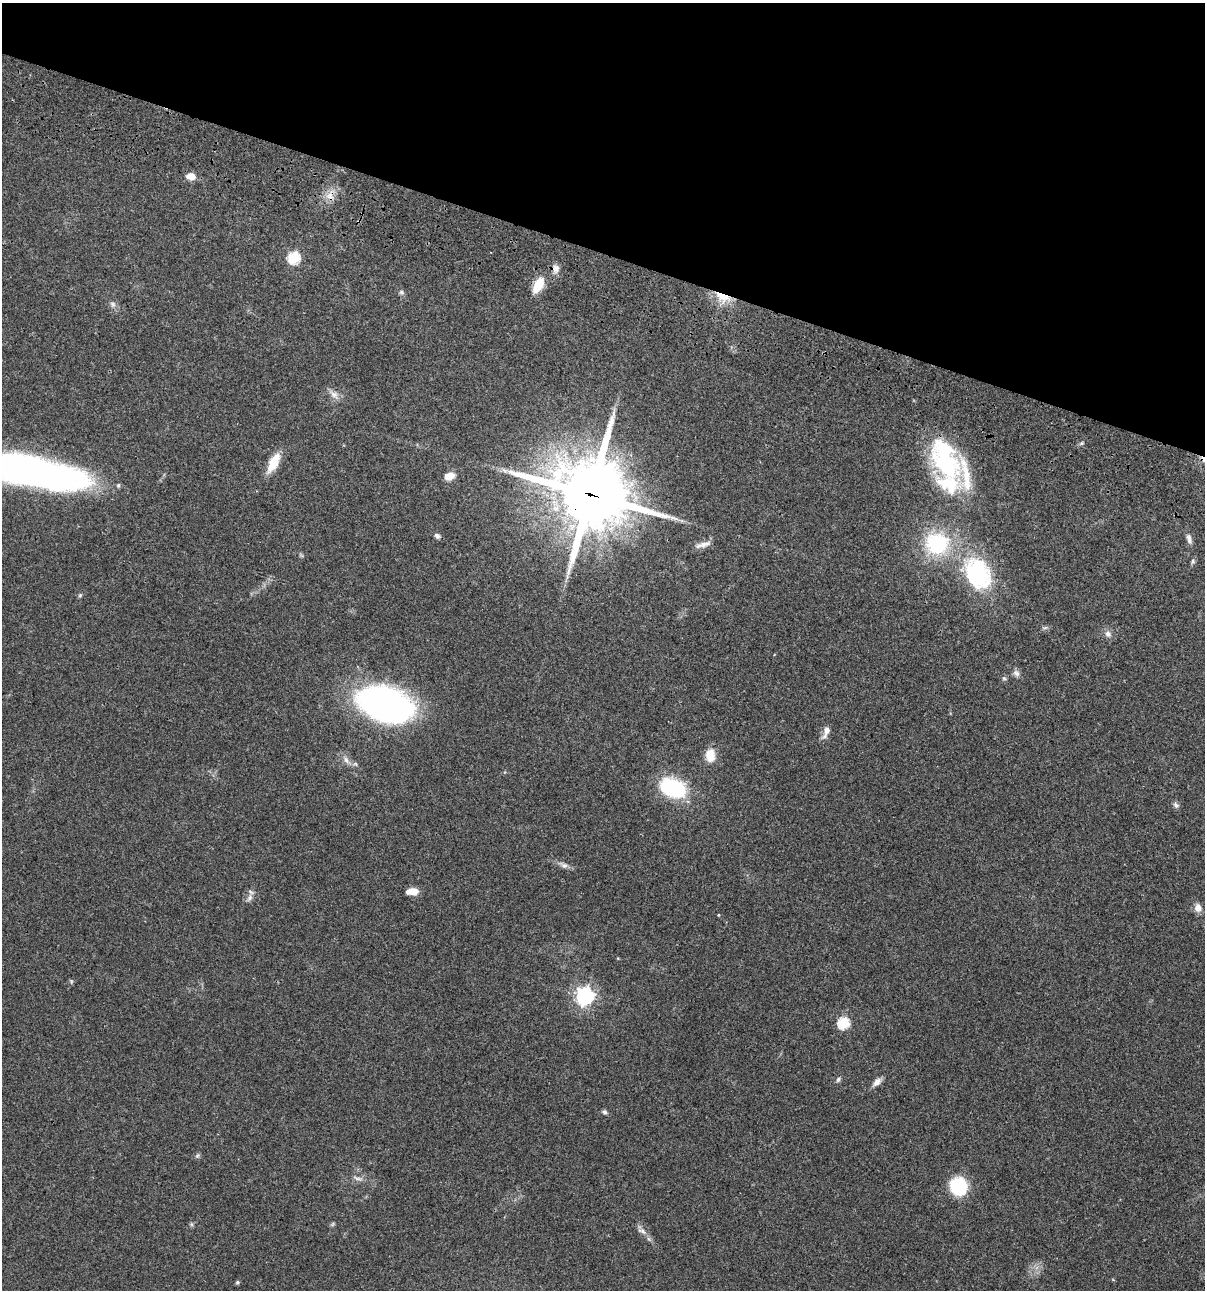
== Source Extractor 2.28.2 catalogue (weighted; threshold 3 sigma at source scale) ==
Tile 2 of 4 x 4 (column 2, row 1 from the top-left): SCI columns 1438-2640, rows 3985-5272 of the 5404 x 5390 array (HDU 1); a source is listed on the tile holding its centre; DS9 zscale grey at full resolution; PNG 1207 x 1292 px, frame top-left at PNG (2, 3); no overlay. Shown black and unused: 20% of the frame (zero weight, under 3 of 4 exposures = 9% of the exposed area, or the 3 px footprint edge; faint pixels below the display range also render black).
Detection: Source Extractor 2.28.2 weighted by HDU 2 'WHT'; one run over the whole footprint, this tile lists its part. Background 0.047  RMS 0.0061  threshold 0.0276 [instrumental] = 3 sigma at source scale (4.5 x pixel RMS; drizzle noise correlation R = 1.50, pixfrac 1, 0.05/0.05 arcsec/px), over >= 5 px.
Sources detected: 58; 2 too faint to see at this stretch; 1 cosmic-ray / hot-pixel residue — not listed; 4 inside a brighter listed object's ellipse — not listed separately; the other 51 listed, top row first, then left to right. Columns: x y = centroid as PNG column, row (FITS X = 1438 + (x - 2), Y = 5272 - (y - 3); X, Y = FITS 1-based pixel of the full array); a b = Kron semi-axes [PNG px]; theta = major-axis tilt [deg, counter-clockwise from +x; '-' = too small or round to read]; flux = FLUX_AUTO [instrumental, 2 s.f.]
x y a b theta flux
191 176 11 8 -8 5.3
330 196 13 10 -40 5.4
294 258 6 6 - 56
555 269 11 9 84 3.5
538 285 16 9 62 13
401 292 7 6 - 1.2
722 297 21 10 -22 12
113 304 8 8 - 2.1
334 394 16 8 -47 3.9
1082 443 6 4 71 0.89
274 463 24 10 63 11
947 465 48 23 -31 49
504 470 9 5 -37 2
32 471 124 26 -12 300
449 476 9 7 18 7.8
590 494 26 24 -24 5000
437 536 8 6 -41 1.7
1189 538 13 6 -72 3
703 544 25 7 14 4.4
937 544 33 31 0 47
1193 561 8 5 71 1.3
978 573 41 29 -61 63
80 595 6 5 - 0.9
1045 628 8 4 9 1.1
1108 634 8 7 - 2.8
1016 673 10 8 -45 2.3
1004 678 5 5 - 0.99
386 705 46 28 -18 260
826 732 18 7 69 4.1
710 755 14 10 -89 10
346 760 12 6 -56 3
355 764 6 5 - 1.2
673 788 21 13 -23 66
1176 805 8 7 - 1.6
564 865 13 7 -19 2.9
412 891 12 7 4 6.4
249 898 12 7 63 2.8
1198 908 9 7 -75 4.7
718 915 4 3 - 0.5
618 958 5 3 - 0.48
585 996 7 7 - 250
843 1023 6 6 - 52
838 1079 8 5 63 1.2
877 1082 13 7 43 3.4
604 1112 7 6 - 1.3
197 1156 8 4 58 1
357 1178 16 4 -16 2.3
958 1186 15 13 -67 38
191 1224 6 4 -71 0.89
642 1231 13 6 -27 2.8
237 1282 5 5 - 0.88
Overlapping masked pixels (flux is a lower limit): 2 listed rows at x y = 722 297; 590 494
Isophote crosses this tile's border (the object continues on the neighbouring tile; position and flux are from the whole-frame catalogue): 1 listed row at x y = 32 471